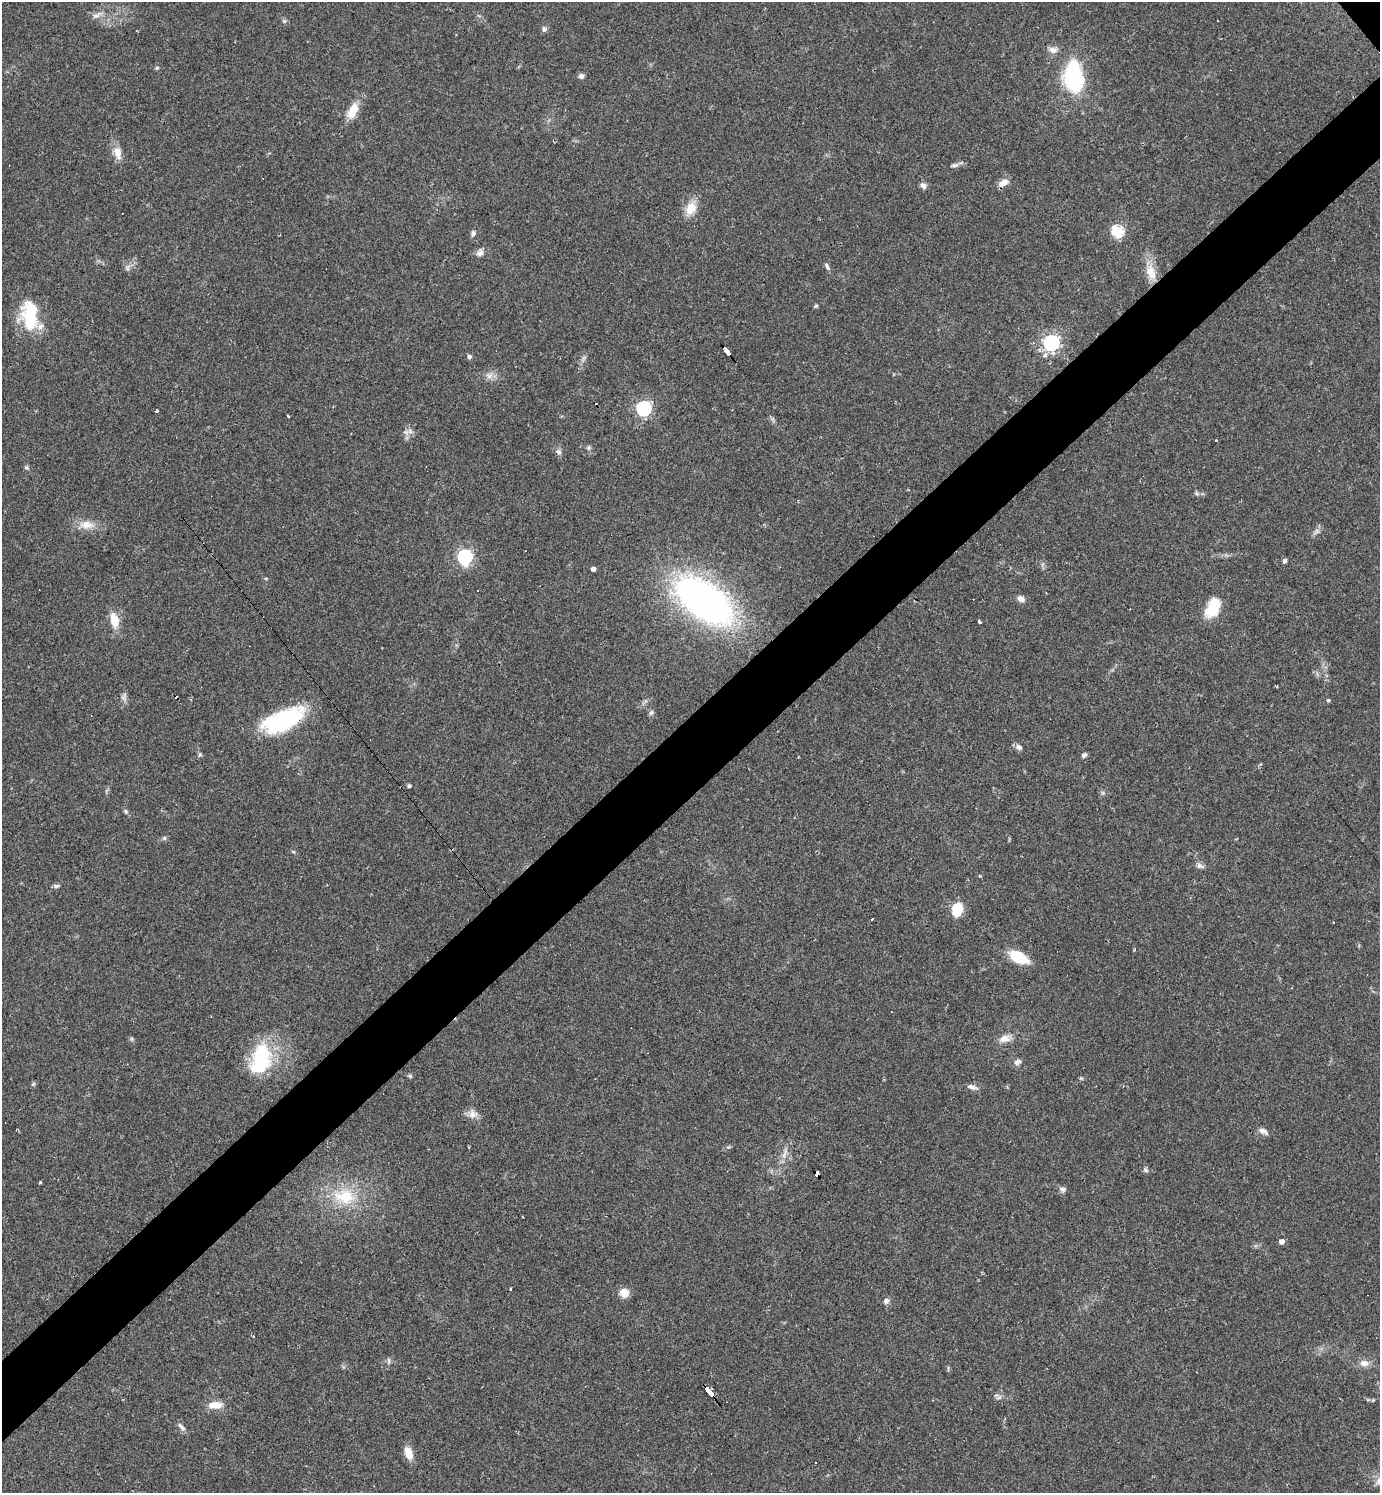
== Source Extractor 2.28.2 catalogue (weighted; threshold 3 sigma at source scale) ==
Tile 7 of 4 x 4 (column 3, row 2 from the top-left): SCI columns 3053-4430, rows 2983-4473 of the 5962 x 5964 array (HDU 1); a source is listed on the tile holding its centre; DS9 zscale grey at full resolution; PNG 1382 x 1495 px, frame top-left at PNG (2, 2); no overlay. Shown black and unused: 5% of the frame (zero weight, under 2 of 3 exposures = <1% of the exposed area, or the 3 px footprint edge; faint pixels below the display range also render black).
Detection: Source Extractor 2.28.2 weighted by HDU 2 'WHT'; one run over the whole footprint, this tile lists its part. Background 0.0346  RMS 0.0062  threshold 0.0281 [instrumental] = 3 sigma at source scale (4.5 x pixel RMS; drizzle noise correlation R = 1.50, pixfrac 1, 0.05/0.05 arcsec/px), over >= 5 px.
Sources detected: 101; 1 inside a brighter object's white glare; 13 cosmic-ray / hot-pixel residue — not listed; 2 inside a brighter listed object's ellipse — not listed separately; the other 85 listed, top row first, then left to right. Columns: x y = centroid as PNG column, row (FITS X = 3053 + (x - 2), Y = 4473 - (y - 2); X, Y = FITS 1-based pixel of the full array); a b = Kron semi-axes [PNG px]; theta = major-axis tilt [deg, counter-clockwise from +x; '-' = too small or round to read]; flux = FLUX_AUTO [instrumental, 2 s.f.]
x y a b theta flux
97 15 14 6 32 3
284 21 5 5 - 0.91
544 29 8 7 - 1.7
1053 50 12 9 -8 3.4
157 68 5 4 - 0.78
581 76 7 6 - 1.8
1074 78 20 12 -84 93
353 111 22 11 63 9.7
118 153 19 10 -74 5.8
954 165 11 5 12 2
1003 183 13 8 25 4.5
923 186 8 6 -60 2.5
691 208 19 13 61 8.9
1117 231 6 6 - 44
473 233 8 5 90 1.6
480 253 11 8 51 2.7
827 266 10 5 -68 1.6
128 268 9 4 82 1.5
1151 270 14 8 -63 6.3
816 306 6 4 21 0.85
30 316 33 18 -90 35
1051 343 6 6 - 200
727 351 9 3 -51 95
1045 355 7 6 - 2.3
469 357 5 5 - 1.4
489 376 10 6 30 2.8
644 408 6 6 - 140
156 411 3 2 - 0.76
288 416 3 2 - 0.57
410 431 8 6 -47 2.3
589 448 6 4 90 1.1
558 452 9 7 -26 1.9
26 467 6 5 - 1.2
1197 493 7 5 -30 1.1
87 525 20 11 -2 7.7
465 557 6 6 - 140
1285 561 5 4 - 1.6
593 569 4 4 - 2.9
478 590 3 3 - 16
1021 599 9 7 -35 3
704 601 50 27 -36 300
1213 608 24 14 63 16
114 620 17 9 -77 10
979 622 4 3 - 1.4
1276 686 3 3 - 0.63
123 698 8 5 -45 1.6
1328 700 6 4 0 0.69
651 713 7 6 - 1.5
279 723 38 21 15 60
1019 747 8 7 - 2.2
200 755 6 5 - 1.1
1084 755 7 5 18 1.4
409 786 4 3 - 1.4
126 811 6 5 - 1.2
164 838 6 5 - 1
1199 866 11 7 -13 2.1
980 876 4 3 - 0.55
56 886 8 5 0 1.3
957 909 15 10 68 13
1019 957 18 9 -27 21
131 1039 6 4 -89 0.89
1004 1039 14 9 13 5.2
261 1057 37 25 -89 37
1017 1062 8 7 - 2.4
33 1084 7 4 45 0.92
971 1087 14 5 -13 2.6
473 1114 13 11 -12 4.5
1264 1132 10 7 -47 2.5
469 1147 3 2 - 0.69
784 1154 15 4 69 3.1
1145 1170 8 5 -41 1.4
817 1173 5 4 - 48
1062 1189 9 7 -27 1.9
345 1197 31 20 -9 25
1282 1241 5 5 - 3.2
511 1289 4 2 - 0.64
624 1293 10 10 - 6.3
886 1301 7 7 - 2.1
389 1360 7 4 -89 1.2
1364 1363 13 9 -2 4.3
710 1391 11 3 -51 270
1373 1400 5 4 - 0.71
215 1405 17 8 1 7.8
180 1425 10 6 -51 2.2
408 1453 16 8 -70 7.4
Overlapping masked pixels (flux is a lower limit): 3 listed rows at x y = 727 351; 817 1173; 710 1391
Isophote crosses this tile's border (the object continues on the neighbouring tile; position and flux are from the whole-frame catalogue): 1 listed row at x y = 30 316